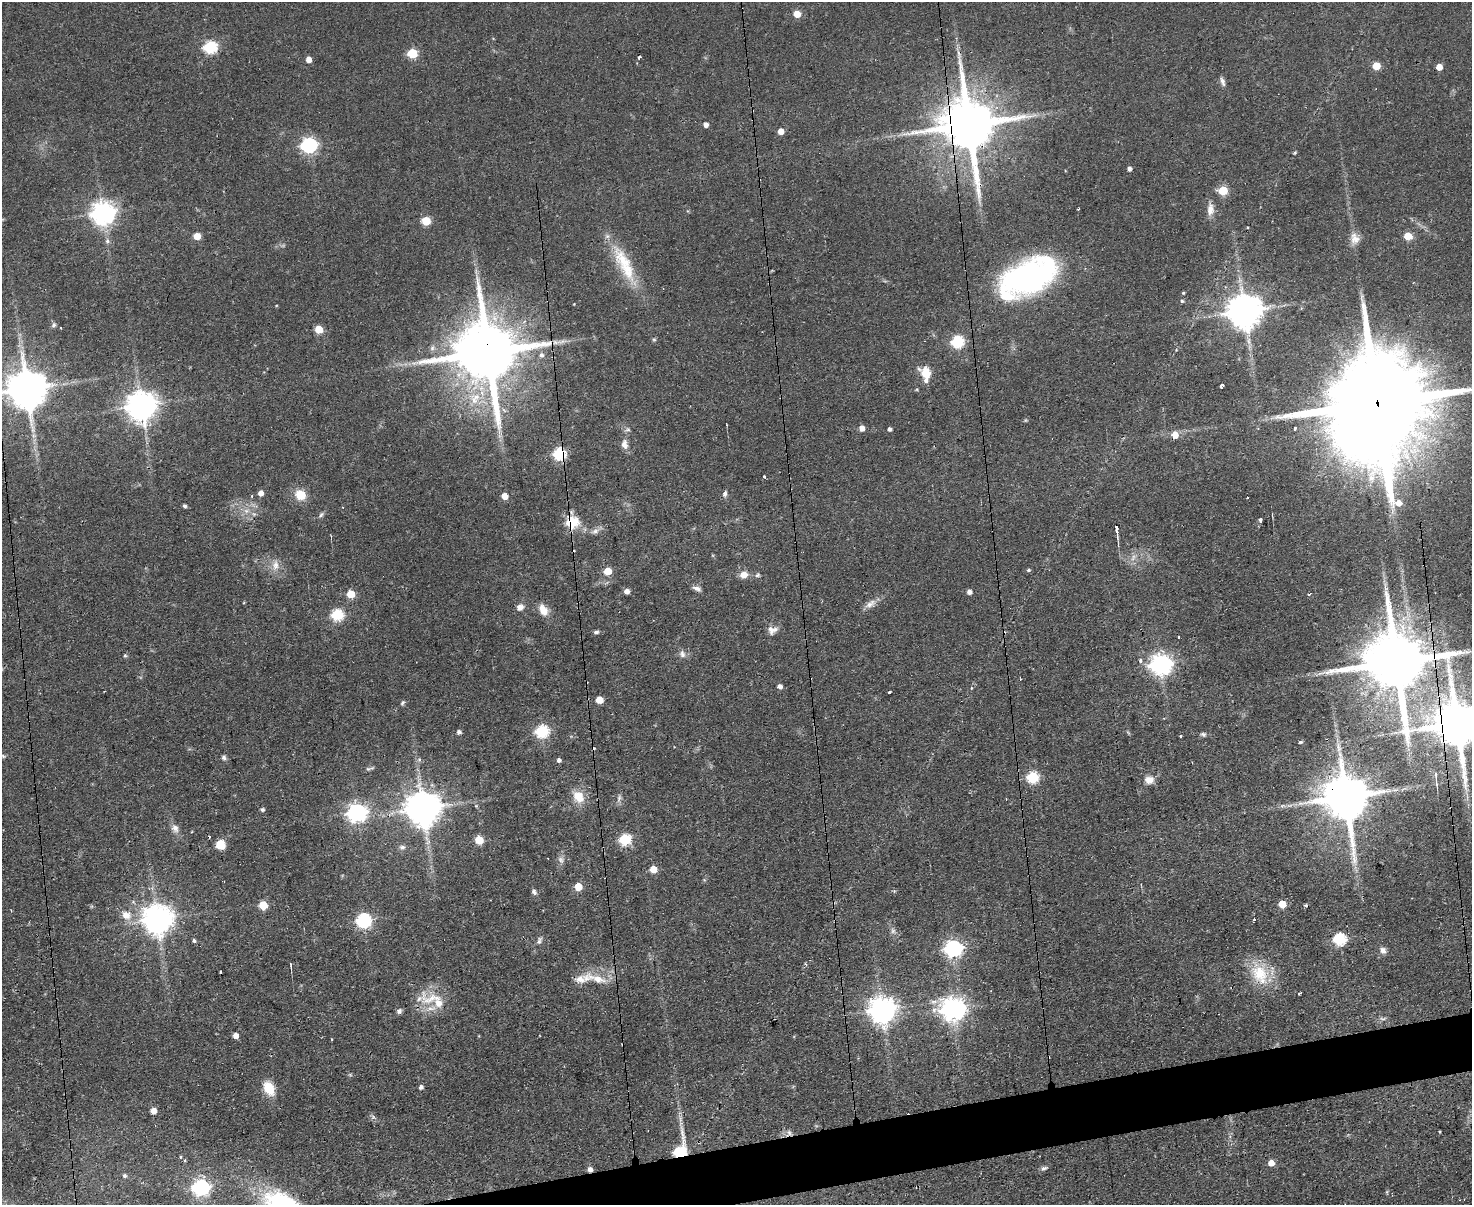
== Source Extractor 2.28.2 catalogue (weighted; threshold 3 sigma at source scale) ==
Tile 5 of 3 x 4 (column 2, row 2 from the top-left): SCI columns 1714-3183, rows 2406-3608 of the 4782 x 4810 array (HDU 1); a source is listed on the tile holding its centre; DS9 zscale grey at full resolution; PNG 1474 x 1207 px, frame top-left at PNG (2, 2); no overlay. Shown black and unused: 3% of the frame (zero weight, under 2 of 3 exposures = <1% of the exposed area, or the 3 px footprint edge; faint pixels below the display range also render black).
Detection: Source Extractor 2.28.2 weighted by HDU 2 'WHT'; one run over the whole footprint, this tile lists its part. Background 0.0587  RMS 0.0058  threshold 0.0261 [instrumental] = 3 sigma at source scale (4.5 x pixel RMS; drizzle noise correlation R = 1.50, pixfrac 1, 0.05/0.05 arcsec/px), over >= 5 px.
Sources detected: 166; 1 too faint to see at this stretch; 1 inside a brighter object's white glare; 6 cosmic-ray / hot-pixel residue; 1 long thin detection or spike segment (spike, bleed or trail) — not listed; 3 inside a brighter listed object's ellipse — not listed separately; the other 154 listed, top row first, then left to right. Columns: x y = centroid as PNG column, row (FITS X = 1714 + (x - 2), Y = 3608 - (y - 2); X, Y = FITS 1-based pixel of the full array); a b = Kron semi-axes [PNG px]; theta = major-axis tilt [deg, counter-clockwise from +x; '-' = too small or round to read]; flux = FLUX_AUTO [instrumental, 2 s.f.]
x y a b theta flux
797 14 5 5 - 11
210 47 6 6 - 81
412 53 6 5 - 33
639 57 4 2 - 1.2
308 60 5 4 - 5.5
1376 66 5 5 - 15
1439 67 5 5 - 6.6
1223 81 12 5 -73 2.1
706 125 5 5 - 3
969 125 17 14 -80 4400
781 131 5 5 - 5.6
309 145 7 6 - 150
1129 169 4 4 - 2
1223 191 5 5 - 24
1210 209 16 9 89 5.2
103 213 8 8 - 500
426 221 5 5 - 21
197 236 5 5 - 9.1
1408 236 5 5 - 15
1355 239 15 12 -81 5.5
107 241 7 7 - 1.7
623 261 46 18 -55 27
1028 277 56 29 26 160
1183 293 4 3 - 0.7
1182 301 5 4 - 0.91
276 305 4 3 - 0.47
1244 311 10 9 - 1400
54 325 7 6 - 1.3
319 329 5 5 - 16
654 339 6 4 -1 0.8
957 342 6 6 - 69
432 348 8 6 75 1.9
488 352 20 15 -80 6100
541 355 7 7 - 2
926 373 13 10 -41 10
1221 386 4 3 - 3.2
26 389 11 11 - 2000
1377 404 51 21 -84 25000
141 406 9 9 - 940
862 428 5 5 - 4.8
1295 428 3 3 - 0.99
889 429 4 4 - 1.6
628 430 8 5 6 1.4
1175 435 6 5 - 8.4
624 444 14 9 -79 4.1
560 454 7 6 - 81
764 476 3 3 - 1.9
261 493 5 5 - 3.6
725 494 8 5 73 1.7
300 495 13 11 -36 9.8
252 496 3 3 - 0.92
504 496 5 5 - 6.1
1247 498 2 2 - 0.78
184 506 4 3 - 1.2
246 511 7 6 - 2.3
321 515 8 5 61 1.3
1260 520 4 3 - 2.2
572 522 7 6 - 49
595 531 12 7 16 2.8
1117 531 18 3 -82 2.7
275 565 15 9 88 5.2
1028 570 4 4 - 1.1
607 571 5 5 - 14
744 575 10 8 14 5.1
758 575 7 5 33 1.3
697 589 11 6 -26 2.4
627 591 5 5 - 3.3
969 592 5 4 - 2.9
351 594 5 5 - 15
1309 594 4 3 - 0.77
870 604 15 8 41 4.1
520 607 8 7 - 3.5
543 610 14 9 -62 7.2
337 615 6 6 - 55
772 630 13 11 14 4.1
596 632 7 5 10 1.3
1178 637 3 3 - 1.1
682 654 11 8 -70 2.9
125 656 6 5 - 0.87
1140 660 4 3 - 2.8
1396 662 21 16 -81 6500
1161 664 8 7 - 340
1020 679 3 2 - 0.69
780 686 5 5 - 2.5
889 692 3 3 - 2.1
599 700 5 5 - 10
403 703 7 5 59 1.1
1457 724 15 12 -81 3000
542 731 6 6 - 71
459 732 4 4 - 1.8
1203 734 7 4 -17 1.3
1180 736 3 2 - 0.79
1301 742 5 3 - 0.7
3 756 6 4 -26 0.79
224 757 6 6 - 1.5
419 760 6 5 - 1.2
559 760 4 4 - 1.8
370 768 13 4 15 1.3
1033 777 6 6 - 56
1436 777 27 4 -83 3.5
1149 780 12 10 0 4.6
578 797 14 11 -54 11
1346 797 14 12 -81 3000
619 798 12 5 77 1.9
476 806 5 4 - 0.71
262 809 4 4 - 1.2
423 809 10 10 - 1400
357 813 8 7 - 270
175 828 12 9 -60 3.4
625 839 6 6 - 54
479 840 5 5 - 17
221 844 10 9 - 8
402 847 8 6 -7 1.8
561 860 10 7 -64 2.4
653 869 5 5 - 10
578 886 5 5 - 13
534 892 8 5 -56 1.6
1282 904 5 5 - 12
263 905 5 5 - 20
126 915 14 11 -25 7.6
157 919 9 9 - 920
1254 919 3 3 - 2
363 920 7 6 - 120
893 931 9 6 -76 2
1339 939 6 6 - 72
194 941 4 4 - 1.8
539 941 12 6 63 2
953 948 7 7 - 200
1383 950 9 7 -61 2.6
291 966 8 2 -82 0.8
1260 973 28 23 -45 22
598 979 34 10 -18 11
1300 993 3 2 - 0.91
438 1003 39 17 -43 18
953 1009 8 8 - 500
882 1010 9 8 - 680
399 1011 7 6 - 1.8
1382 1019 9 4 -3 1.4
236 1036 5 5 - 4.3
332 1039 3 2 - 0.46
350 1075 6 4 -19 0.77
421 1087 4 4 - 1.8
269 1088 17 11 -64 12
153 1111 5 5 - 5.4
1440 1132 3 2 - 0.59
789 1133 9 8 - 2.4
679 1151 12 6 74 56
181 1157 4 3 - 0.55
185 1160 5 3 - 0.55
1271 1163 5 5 - 5.7
1044 1168 9 5 21 1.5
125 1176 5 4 - 1.1
200 1187 7 7 - 170
280 1203 46 26 -23 65
Overlapping masked pixels (flux is a lower limit): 10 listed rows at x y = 969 125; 488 352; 1377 404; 560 454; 572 522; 1396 662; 1457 724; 1346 797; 789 1133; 679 1151
Isophote crosses this tile's border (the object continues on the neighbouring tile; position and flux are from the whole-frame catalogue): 4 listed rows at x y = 26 389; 1377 404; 1457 724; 280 1203